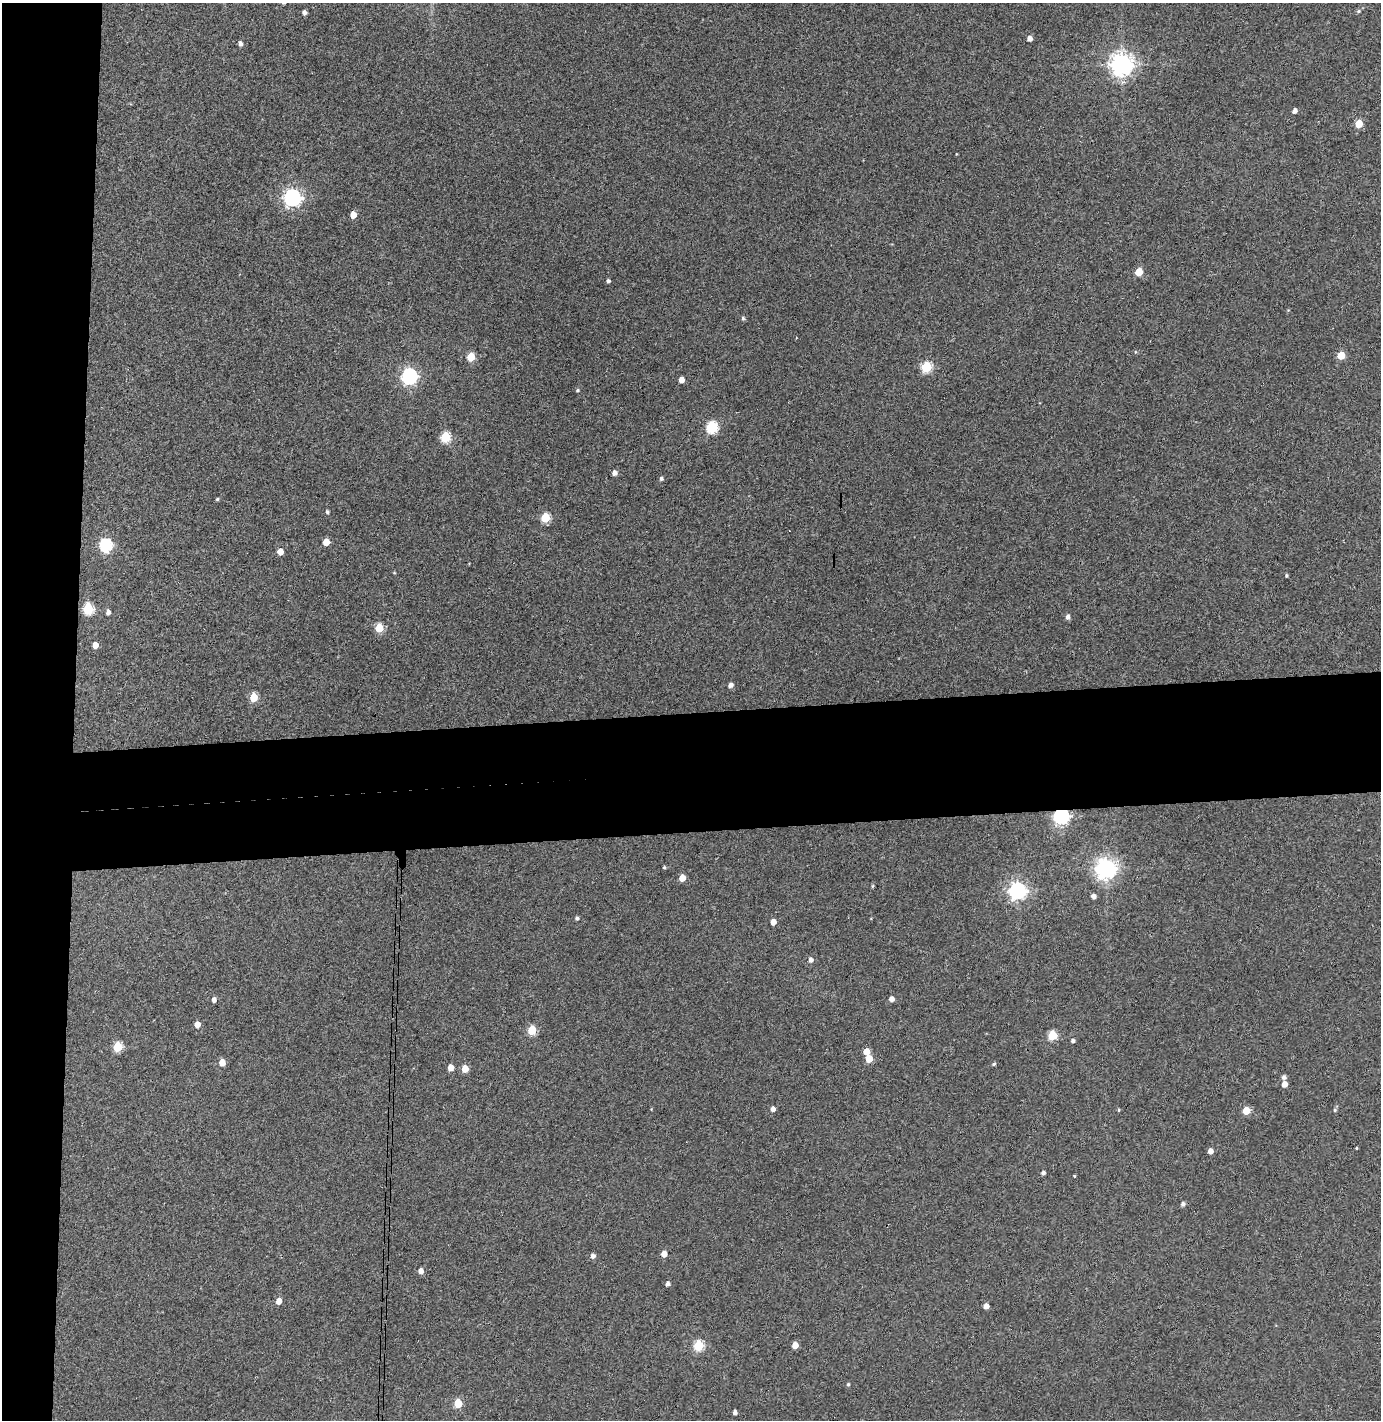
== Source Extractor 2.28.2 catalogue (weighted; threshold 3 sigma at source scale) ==
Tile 4 of 3 x 3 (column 1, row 2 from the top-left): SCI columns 79-1457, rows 1476-2893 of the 4295 x 4370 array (HDU 1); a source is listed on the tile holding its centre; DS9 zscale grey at full resolution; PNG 1383 x 1422 px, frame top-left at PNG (2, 3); no overlay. Shown black and unused: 13% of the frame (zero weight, under 3 of 4 exposures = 6% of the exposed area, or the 3 px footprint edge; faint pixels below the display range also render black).
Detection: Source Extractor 2.28.2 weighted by HDU 2 'WHT'; one run over the whole footprint, this tile lists its part. Background 0.113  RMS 0.0068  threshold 0.0306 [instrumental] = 3 sigma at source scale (4.5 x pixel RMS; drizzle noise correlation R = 1.50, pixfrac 1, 0.05/0.05 arcsec/px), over >= 5 px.
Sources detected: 82; all 82 listed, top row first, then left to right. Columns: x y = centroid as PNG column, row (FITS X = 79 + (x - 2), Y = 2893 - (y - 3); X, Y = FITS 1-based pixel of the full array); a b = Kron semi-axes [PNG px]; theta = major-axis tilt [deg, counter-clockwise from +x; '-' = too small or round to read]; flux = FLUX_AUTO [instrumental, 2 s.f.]
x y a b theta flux
1358 11 6 5 - 1.2
304 12 4 4 - 2.5
1030 38 5 4 - 3.6
240 43 5 4 - 2.5
1122 64 8 7 - 550
1294 111 4 4 - 3
1359 124 5 5 - 13
292 197 7 7 - 260
353 215 5 4 - 8
1139 272 5 5 - 15
608 281 4 4 - 1.7
743 318 5 4 - 1.1
1341 355 5 5 - 12
471 357 5 5 - 20
926 367 6 5 - 44
409 376 7 6 - 190
681 380 5 4 - 6.1
577 390 5 4 - 0.88
712 427 6 5 - 64
445 437 6 5 - 45
614 473 4 4 - 3.5
661 478 4 4 - 1.4
217 499 4 4 - 0.85
327 512 4 4 - 1.3
545 518 5 5 - 29
326 542 5 5 - 11
105 545 6 6 - 85
280 552 5 4 - 6.6
394 573 4 3 - 0.48
1286 576 3 3 - 0.93
88 609 6 5 - 46
108 612 5 4 - 2.5
1068 617 6 4 84 2.3
379 628 5 5 - 24
95 645 5 4 - 6.7
730 685 5 4 - 2.8
253 697 5 5 - 20
1061 816 6 6 - 210
664 867 3 3 - 0.91
1105 868 7 7 - 460
682 878 5 4 - 9
872 886 5 3 - 0.72
1017 891 7 6 - 260
1094 896 5 4 - 2.9
577 918 5 4 - 1.3
773 922 5 4 - 5.3
811 960 5 5 - 2.7
891 999 4 4 - 3.7
214 1000 5 4 - 2.9
197 1024 5 4 - 5.6
532 1030 5 5 - 27
1052 1035 5 5 - 32
1073 1041 4 3 - 1.8
117 1047 5 5 - 33
866 1051 5 5 - 8.1
869 1059 5 5 - 11
222 1062 5 5 - 7.9
994 1064 5 4 - 1
451 1068 5 4 - 6.7
465 1069 5 4 - 12
1284 1077 5 5 - 2
1284 1084 5 5 - 5
773 1109 5 4 - 3.2
1119 1110 4 3 - 0.66
1335 1110 5 4 - 0.98
1246 1111 5 5 - 15
1356 1148 4 3 - 0.51
1210 1151 5 4 - 4.2
1043 1173 4 4 - 1.7
1074 1176 3 3 - 0.55
1183 1204 5 4 - 2
664 1254 5 4 - 6.8
593 1256 5 5 - 2.5
421 1271 5 5 - 3.7
667 1284 5 4 - 2.3
279 1301 5 4 - 6.9
986 1306 5 4 - 4.3
795 1345 5 4 - 7.6
698 1346 6 5 - 43
848 1384 5 4 - 0.91
458 1403 5 5 - 22
735 1412 4 4 - 2.1
Overlapping masked pixels (flux is a lower limit): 1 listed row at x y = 1061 816